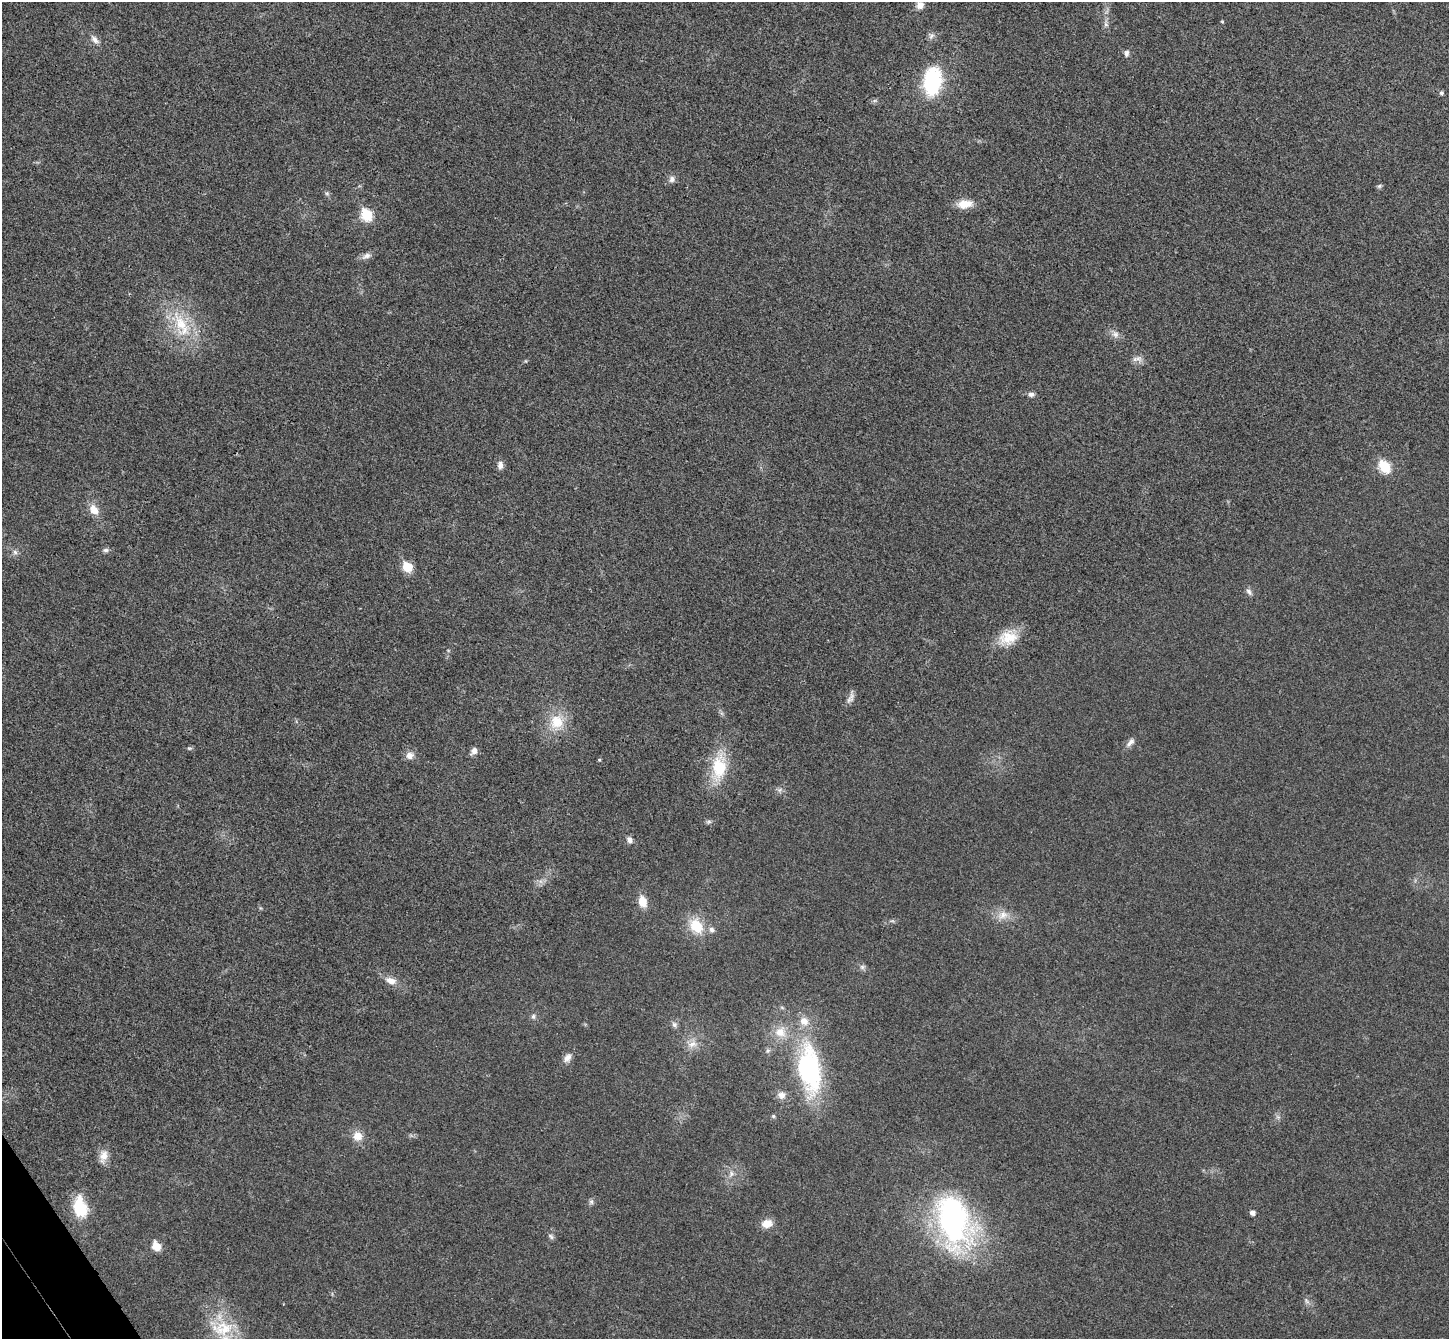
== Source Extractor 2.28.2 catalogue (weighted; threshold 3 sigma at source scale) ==
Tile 7 of 4 x 4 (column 3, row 2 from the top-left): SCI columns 2944-4390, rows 2867-4203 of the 5890 x 5866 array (HDU 1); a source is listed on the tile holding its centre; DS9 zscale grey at full resolution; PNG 1451 x 1341 px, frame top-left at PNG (2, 2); no overlay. Shown black and unused: <1% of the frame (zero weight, under 3 of 4 exposures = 6% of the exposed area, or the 3 px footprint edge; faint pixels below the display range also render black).
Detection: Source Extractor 2.28.2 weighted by HDU 2 'WHT'; one run over the whole footprint, this tile lists its part. Background 0.0247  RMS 0.0058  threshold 0.0263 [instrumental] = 3 sigma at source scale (4.5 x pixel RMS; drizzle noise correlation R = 1.50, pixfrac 1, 0.05/0.05 arcsec/px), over >= 5 px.
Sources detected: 67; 3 inside a brighter listed object's ellipse — not listed separately; the other 64 listed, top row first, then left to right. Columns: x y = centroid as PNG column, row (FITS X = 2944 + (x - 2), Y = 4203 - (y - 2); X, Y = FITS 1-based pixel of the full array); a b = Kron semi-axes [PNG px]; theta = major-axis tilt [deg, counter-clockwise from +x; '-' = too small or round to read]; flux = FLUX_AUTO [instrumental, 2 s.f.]
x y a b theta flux
920 5 9 8 - 4.1
1222 22 5 3 - 0.51
1106 24 14 6 90 2.7
931 36 10 8 -68 2.3
95 40 14 8 -45 3.4
1126 53 9 6 88 1.9
932 81 28 17 83 50
1441 93 6 6 - 1.1
672 179 9 8 - 2.5
1379 186 8 5 27 1
327 193 6 4 -1 1
965 204 20 10 7 8.3
367 215 7 6 - 42
366 256 15 7 24 3.1
181 325 46 21 -66 32
1115 334 11 9 -37 3.2
1137 359 17 8 1 3.4
526 361 5 3 - 0.53
1031 394 8 6 -1 2.1
500 465 10 7 89 2.9
1384 467 7 6 - 43
94 510 14 10 -56 6.8
106 550 9 5 0 1.7
15 552 7 6 - 1.7
407 567 6 6 - 25
1249 592 10 6 -52 2.1
1008 638 26 18 23 15
851 696 16 6 84 2.9
557 722 22 19 62 17
1130 742 15 7 49 2.9
189 748 7 5 6 1
474 751 9 6 53 3.3
410 755 11 9 17 4
599 760 5 4 - 0.69
719 767 34 17 82 27
780 790 8 6 36 1.7
709 822 7 6 - 1.3
629 840 9 7 -60 2.5
642 902 12 9 -75 8.2
1002 915 17 11 22 6.8
696 926 20 15 -54 16
862 967 8 6 15 1.6
391 981 17 8 -19 5.4
533 1016 7 6 - 1.6
674 1025 8 7 - 2
780 1032 17 16 - 11
692 1044 15 11 23 6.2
768 1051 8 6 45 1.5
567 1058 11 8 59 3.9
809 1069 58 26 -82 94
781 1095 11 10 - 4.1
773 1116 6 5 - 0.98
358 1136 13 12 - 6.6
103 1156 18 10 80 6
731 1174 10 7 66 3.1
591 1202 8 6 76 1.5
80 1209 16 13 -51 23
1252 1213 5 4 - 3
954 1220 61 35 -74 150
767 1223 13 10 12 6.3
551 1236 9 5 -46 1.5
157 1246 10 8 -57 7
1307 1301 9 6 -50 1.9
222 1328 39 23 -11 26
Overlapping masked pixels (flux is a lower limit): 1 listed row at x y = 932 81
Isophote crosses this tile's border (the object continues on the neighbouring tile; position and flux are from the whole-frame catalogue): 1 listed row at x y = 222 1328